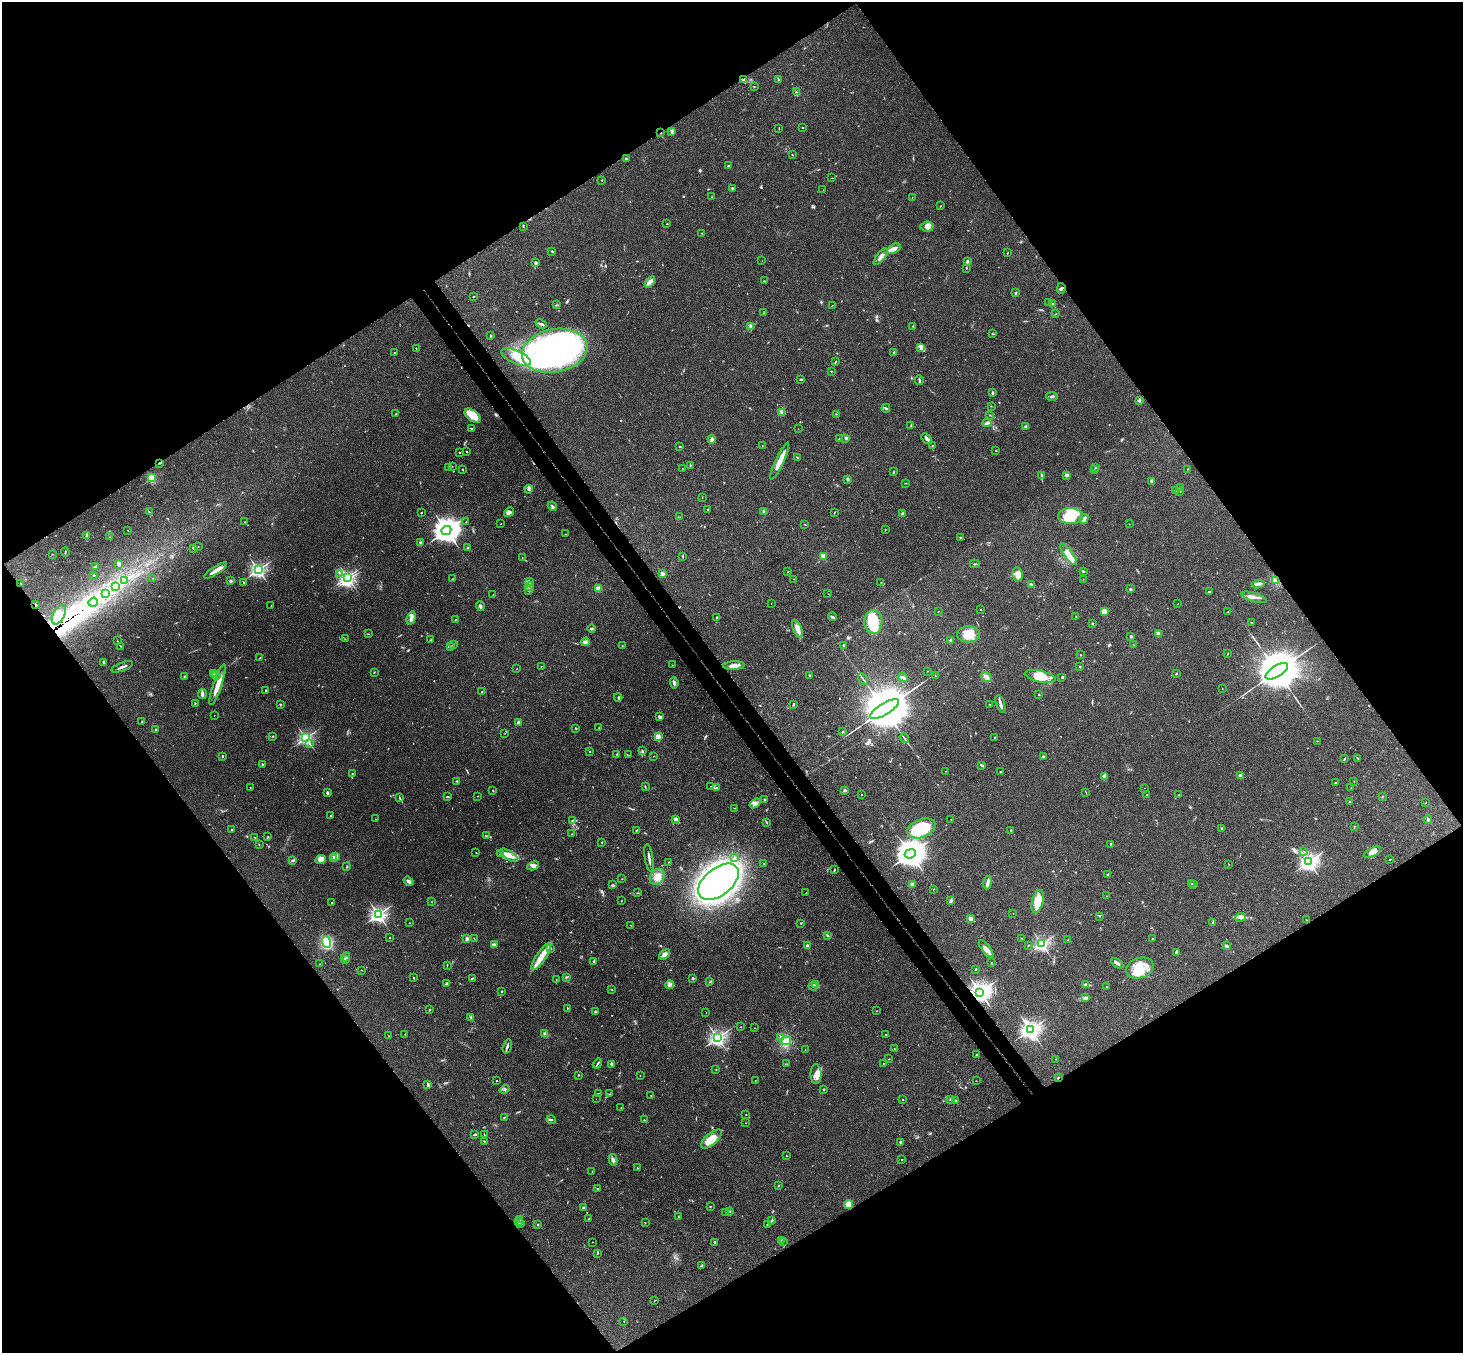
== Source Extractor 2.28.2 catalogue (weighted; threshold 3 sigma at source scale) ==
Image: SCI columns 53-5896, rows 332-5733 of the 5947 x 5927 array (HDU 1 of 3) = the unmasked area's bounding box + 8 px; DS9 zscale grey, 4 x 4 block average (1 PNG px = mean of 4 x 4 image px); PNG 1465 x 1355 px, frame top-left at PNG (2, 2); each listed source drawn as its Kron ellipse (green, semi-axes under 4 px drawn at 4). Shown black and unused: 50% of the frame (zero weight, under 3 of 4 exposures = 6% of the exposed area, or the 3 px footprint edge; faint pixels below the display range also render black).
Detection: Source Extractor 2.28.2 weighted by HDU 2 'WHT'. Background 0.205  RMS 0.0083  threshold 0.0372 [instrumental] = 3 sigma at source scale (4.5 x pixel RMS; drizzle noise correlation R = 1.50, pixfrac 1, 0.05/0.05 arcsec/px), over >= 5 px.
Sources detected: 651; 7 too faint to see at this stretch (4 x 4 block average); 9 inside a brighter object's white glare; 5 cosmic-ray / hot-pixel residue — neither listed nor drawn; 15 coinciding with a brighter row at this scale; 45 inside a brighter listed object's ellipse — not listed separately; of the other 570, all 500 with FLUX_AUTO >= 1.19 (the completeness limit of this list) listed and drawn (70 fainter detections not listed), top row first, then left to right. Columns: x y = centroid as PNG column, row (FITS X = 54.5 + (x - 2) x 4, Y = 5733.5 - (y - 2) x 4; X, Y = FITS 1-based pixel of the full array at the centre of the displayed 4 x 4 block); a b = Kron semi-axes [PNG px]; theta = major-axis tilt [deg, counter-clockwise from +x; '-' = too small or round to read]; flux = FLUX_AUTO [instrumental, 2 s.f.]
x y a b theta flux
743 79 2 2 - 4.4
779 79 2 2 - 3.6
754 87 3 2 - 2.3
796 92 2 2 - 2.2
802 127 2 2 - 2.4
779 128 3 2 - 1.7
672 131 4 3 - 8.4
661 133 2 2 - 7.5
792 155 2 2 - 2.2
626 159 2 2 - 5.2
728 166 2 2 - 4.4
832 178 2 2 - 1.3
602 180 2 2 - 2.7
733 188 3 2 - 11
823 190 2 2 - 1.3
712 197 2 2 - 4.9
912 198 2 2 - 1.3
940 206 3 2 - 1.7
667 224 2 2 - 5.5
523 226 2 2 - 2
927 227 6 5 - 26
702 233 2 2 - 2
894 249 8 3 30 25
552 251 3 2 - 4.2
1008 253 2 2 - 1.7
881 257 10 3 50 22
762 261 2 2 - 1.3
967 261 3 3 - 7.4
536 263 2 2 - 9
966 268 2 2 - 1.6
764 281 2 2 - 4.3
650 282 6 3 53 17
1061 288 5 2 - 6.9
1016 293 2 2 - 3.4
473 297 2 2 - 3.2
1049 302 2 2 - 2
1052 304 3 2 - 6.2
557 305 2 2 - 3.3
832 305 2 2 - 1.3
763 313 2 2 - 1.7
1056 314 2 2 - 1.5
541 324 6 2 -23 8.3
751 326 3 2 - 5.5
913 326 2 2 - 3.8
993 334 3 2 - 2.7
490 336 2 2 - 5
920 347 3 2 - 7
416 349 2 2 - 2.6
555 351 33 21 11 1600
894 352 2 2 - 3.6
394 353 3 2 - 3
516 357 15 6 -24 69
835 362 3 2 - 3
831 371 2 2 - 1.6
800 379 3 2 - 3.7
919 380 5 2 - 5.6
993 392 3 2 - 5.5
1052 396 5 2 - 9.4
1139 401 3 2 - 3.6
991 406 2 2 - 1.3
886 408 4 2 - 6.5
781 412 2 2 - 5.9
395 414 2 2 - 1.2
836 414 2 2 - 1.9
990 415 2 2 - 2
472 416 9 5 -36 77
987 423 4 3 - 13
911 426 4 2 - 4.1
1026 427 4 3 - 8.5
471 429 3 2 - 4.5
798 429 2 2 - 1.4
846 438 2 2 - 70
712 439 4 3 - 15
839 439 3 2 - 2.3
926 439 6 3 -47 16
762 445 2 2 - 3.5
680 446 3 2 - 3.6
932 446 2 2 - 3.1
996 451 2 2 - 1.7
460 452 2 2 - 2.6
467 452 2 2 - 5.4
797 457 3 2 - 3
780 461 20 3 65 70
159 463 4 2 - 5.6
690 465 3 2 - 4.5
452 466 2 2 - 2.6
449 467 3 2 - 5.7
1095 468 2 2 - 1.7
683 469 2 2 - 1.9
1187 469 2 2 - 1.4
462 470 2 2 - 3.3
1094 470 2 2 - 1.2
893 472 2 2 - 2.3
1066 475 4 3 - 8.5
1042 476 4 2 - 12
152 478 2 2 - 380
847 479 3 2 - 7
1152 481 3 2 - 3.2
906 483 2 2 - 1.6
1181 487 2 2 - 4.3
529 489 4 4 - 11
1175 491 2 2 - 1.5
1180 491 2 2 - 1.8
702 497 2 2 - 2
552 506 5 2 - 7
707 509 2 2 - 3.5
764 511 4 3 - 10
149 512 2 2 - 3.1
509 512 6 3 48 14
835 512 2 2 - 1.6
421 513 2 2 - 3.1
903 514 2 2 - 9.6
1071 516 12 8 -1 120
680 517 2 2 - 1.6
1084 519 5 3 - 16
245 522 2 2 - 1.8
466 522 2 2 - 2.1
501 524 2 2 - 4.1
805 524 2 2 - 2.3
1129 524 2 2 - 1.3
885 529 2 2 - 2.5
128 530 2 2 - 1.7
446 530 5 4 - 6800
565 534 2 2 - 1.4
87 536 3 3 - 6.2
109 537 2 2 - 2.2
961 538 4 2 - 5.3
420 543 4 3 - 8.3
198 547 2 2 - 1.4
468 547 2 2 - 2.9
194 548 3 2 - 5
65 552 4 2 - 3.1
52 554 2 2 - 1.3
1068 554 13 4 -53 42
683 556 3 2 - 2.5
823 556 2 2 - 180
522 557 2 2 - 1.7
119 564 3 2 - 3.3
975 564 5 2 - 6.2
96 567 4 3 - 11
216 570 13 3 32 38
258 570 2 2 - 1500
1083 571 2 2 - 16
788 572 2 2 - 2.5
339 573 2 2 - 2.2
662 574 2 2 - 76
94 575 2 2 - 3
1017 575 7 5 -81 41
347 577 2 2 - 1300
153 578 2 2 - 1.5
452 579 3 2 - 4.6
794 579 2 2 - 3.5
1083 579 2 2 - 1.3
124 580 2 2 - 2.9
231 581 3 2 - 6.1
529 581 3 2 - 5.4
1276 581 3 2 - 5.2
881 582 2 2 - 1.3
21 583 2 2 - 2.3
244 583 3 2 - 4.3
1258 584 6 3 7 16
1031 585 4 2 - 13
116 586 2 2 - 2.2
530 586 5 2 - 12
598 588 2 2 - 160
1130 589 2 2 - 6.7
528 590 4 2 - 6.2
1209 592 3 2 - 4.2
106 593 2 2 - 1.8
828 594 2 2 - 1.3
493 595 3 2 - 1.5
1254 597 13 3 -17 27
93 602 5 2 - 14
771 604 2 2 - 1.3
1178 604 2 2 - 1.4
36 605 3 2 - 3.6
271 606 2 2 - 2.1
480 606 5 3 - 11
981 610 2 2 - 2.5
938 611 2 2 - 1.3
1104 611 4 3 - 46
1228 612 2 2 - 1.4
59 615 10 6 63 54
832 617 4 3 - 8
1076 617 2 2 - 4
411 618 7 4 74 23
716 618 2 2 - 2.6
455 619 2 2 - 2.2
873 622 12 9 -89 170
1252 622 2 2 - 3.1
1092 624 2 2 - 5.3
592 629 4 2 - 6.5
797 629 9 3 -68 38
1158 633 2 2 - 89
368 634 3 2 - 2.3
968 634 11 8 1 74
1131 636 2 2 - 38
345 639 2 2 - 2
431 640 2 2 - 3
951 640 4 2 - 8.1
117 641 2 2 - 1.8
586 642 4 4 - 10
453 645 2 2 - 4.2
843 645 3 2 - 5.5
1133 645 2 2 - 1.7
120 646 2 2 - 2.1
451 646 3 2 - 3.7
622 646 2 2 - 2.1
1228 654 2 2 - 2.6
1080 655 2 2 - 2.1
260 658 2 2 - 1.2
104 662 4 2 - 6.2
672 665 3 2 - 2.3
541 666 2 2 - 3.7
734 666 10 3 2 28
122 667 11 2 21 15
1080 667 2 2 - 6.3
516 669 2 2 - 1.4
927 671 2 2 - 1.5
1277 671 13 5 32 36000
374 672 2 2 - 3.3
214 674 4 2 - 7.3
1176 674 2 2 - 3.6
810 675 3 2 - 6.1
216 676 4 2 - 7
935 676 2 2 - 2.4
1040 676 15 6 -12 92
184 677 2 2 - 2.7
903 677 5 2 - 13
986 677 6 4 -39 17
1062 678 3 2 - 4.2
863 679 6 2 -57 6.5
674 683 6 3 -83 13
218 685 21 3 71 63
1222 688 2 2 - 1.4
266 691 2 2 - 3.8
482 692 2 2 - 3
202 694 5 3 - 11
1039 694 2 2 - 3.7
618 697 4 2 - 6.7
195 703 2 2 - 3.6
281 704 3 2 - 5.4
793 704 3 2 - 6.5
989 704 2 2 - 4.5
1000 704 9 2 -72 18
884 709 16 5 32 51000
214 716 2 2 - 1.3
660 717 3 3 - 10
142 721 2 2 - 2.1
518 722 2 2 - 48
576 728 2 2 - 1.8
599 728 2 2 - 1.6
155 729 2 2 - 3.5
843 732 2 2 - 3.1
505 733 2 2 - 1.5
273 736 3 2 - 4.1
658 737 2 2 - 180
306 738 2 2 - 1300
904 738 5 2 - 5.7
995 738 3 2 - 4.1
1317 741 2 2 - 1.6
310 744 2 2 - 2.8
642 751 4 2 - 7.9
589 752 2 2 - 8.2
617 754 3 2 - 4.2
628 755 3 2 - 2.9
222 756 2 2 - 5
654 756 2 2 - 2.3
1043 757 3 2 - 6.1
1344 759 3 2 - 2.9
1358 759 2 2 - 2.7
263 765 3 2 - 3.1
981 765 3 2 - 5.7
946 771 2 2 - 1.5
1000 771 2 2 - 8
352 773 2 2 - 4.4
1240 775 3 3 - 14
1104 776 3 3 - 29
457 781 2 2 - 3.7
1354 781 2 2 - 1.3
1335 783 2 2 - 2.7
711 786 2 2 - 1.3
250 787 2 2 - 1.4
645 787 3 2 - 2.8
716 788 3 2 - 7.1
1145 788 2 2 - 1.5
1351 788 2 2 - 1.4
493 790 2 2 - 2.3
845 790 2 2 - 45
1086 792 2 2 - 2.1
327 793 4 3 - 6.1
861 794 2 2 - 1.9
1147 795 2 2 - 3.1
1179 795 2 2 - 2.7
477 796 2 2 - 1.6
1382 796 2 2 - 2.5
399 797 4 2 - 3.3
448 797 3 2 - 4.6
765 799 3 2 - 5.2
1349 802 2 2 - 2.4
755 803 6 3 37 14
1425 803 2 2 - 1.3
734 808 2 2 - 1.5
330 816 2 2 - 4.5
375 819 2 2 - 1.5
676 819 2 2 - 74
951 819 3 2 - 2.2
1428 819 4 2 - 5.9
572 820 2 2 - 3.7
766 822 3 2 - 3.2
1354 826 2 2 - 2.7
921 828 15 9 22 230
1221 828 2 2 - 2.3
231 829 2 2 - 1.4
636 830 2 2 - 4.2
1011 831 3 2 - 2.8
572 834 3 2 - 1.5
487 836 3 2 - 3
254 837 2 2 - 1.3
268 837 2 2 - 2.2
602 842 2 2 - 2.9
259 844 2 2 - 2.6
1111 844 3 2 - 4.2
1304 851 2 2 - 1.6
1372 852 9 4 26 53
476 853 2 2 - 2.1
501 854 3 2 - 5.8
910 854 5 4 - 9400
509 855 10 4 -32 39
335 857 3 3 - 12
734 857 3 2 - 4.3
649 858 14 2 -80 20
333 859 3 2 - 7.6
1390 859 2 2 - 2.1
293 860 4 2 - 6.2
321 860 6 4 26 18
668 862 2 2 - 2.2
1309 862 3 2 - 1800
764 864 2 2 - 1.6
1229 864 2 2 - 1.5
533 866 6 3 28 14
347 867 3 2 - 3.1
834 870 3 2 - 5.5
1107 874 3 2 - 3.8
657 877 9 6 54 40
622 879 2 2 - 2.1
409 881 5 3 - 13
718 882 23 13 38 3000
988 883 7 3 77 19
912 884 4 2 - 7.5
1191 884 2 2 - 2.8
1193 884 3 2 - 2.8
612 885 3 2 - 4.2
933 889 2 2 - 1.2
637 893 2 2 - 2.5
806 893 3 2 - 2.3
1106 896 2 2 - 1.7
621 901 2 2 - 1.9
951 901 3 3 - 6.7
1038 901 11 5 75 110
332 902 2 2 - 1.8
431 902 2 2 - 1.2
1013 913 2 2 - 1.3
378 914 3 2 - 1900
1100 916 2 2 - 2.2
1241 917 5 2 - 11
971 919 2 2 - 100
1306 920 2 2 - 1.7
1213 922 3 2 - 4.1
410 923 2 2 - 1.3
801 923 3 2 - 2.9
631 925 2 2 - 2.6
827 936 3 2 - 3.2
390 938 2 2 - 5.4
1021 938 2 2 - 1.4
467 939 2 2 - 85
474 939 2 2 - 1.7
1153 939 2 2 - 2.9
1068 940 2 2 - 1.6
326 942 6 4 -74 270
494 944 3 2 - 5.3
1042 944 2 2 - 1400
807 945 2 2 - 7.9
1028 945 2 2 - 3.2
1226 946 3 2 - 7.5
551 948 2 2 - 3.1
986 949 10 4 -53 32
1176 952 4 2 - 5.5
664 954 6 4 38 21
346 957 5 2 - 4.7
541 957 15 5 57 66
345 960 3 2 - 4.5
594 961 2 2 - 3.9
991 963 2 2 - 1.9
1117 963 7 3 -34 14
319 964 2 2 - 1.8
447 965 3 2 - 1.8
1140 968 14 10 19 98
976 969 2 2 - 12
361 970 2 2 - 3.2
566 977 2 2 - 4.8
413 978 2 2 - 2.7
472 978 4 2 - 4.9
693 978 2 2 - 11
556 980 2 2 - 1.6
710 982 3 2 - 3.5
447 983 3 2 - 6.7
670 985 4 3 - 11
815 985 3 2 - 8.7
1085 985 2 2 - 3.3
813 986 4 2 - 7.3
1106 986 2 2 - 4.8
612 989 2 2 - 1.6
502 992 2 2 - 3.1
980 992 3 3 - 3700
1086 998 4 4 - 11
567 1008 2 2 - 2.2
429 1009 2 2 - 2.5
877 1011 2 2 - 1.9
595 1012 3 2 - 4.7
706 1012 2 2 - 1.6
471 1017 3 2 - 4.9
740 1027 2 2 - 2.1
754 1028 2 2 - 1.4
1030 1030 3 3 - 2900
405 1034 2 2 - 2.7
545 1034 4 3 - 11
886 1034 2 2 - 2.7
388 1036 2 2 - 1.4
781 1037 3 2 - 8.4
717 1038 2 2 - 1900
786 1041 5 3 - 18
507 1046 7 2 74 10
894 1049 2 2 - 1.8
805 1050 2 2 - 3.4
976 1055 2 2 - 3.4
889 1059 2 2 - 1.7
1056 1059 2 2 - 1.7
883 1063 2 2 - 1.6
597 1064 5 2 - 7.2
611 1064 2 2 - 2
787 1064 2 2 - 1.2
716 1070 2 2 - 2.7
816 1074 10 5 -90 32
578 1075 2 2 - 12
640 1076 2 2 - 1.3
1058 1078 2 2 - 3
755 1080 2 2 - 1.4
497 1081 2 2 - 2.3
976 1081 2 2 - 1.5
428 1085 2 2 - 2.5
505 1089 5 3 - 8.6
824 1089 2 2 - 3.3
598 1093 2 2 - 2.3
609 1094 2 2 - 1.9
651 1095 2 2 - 2
596 1099 2 2 - 1.5
950 1099 2 2 - 3
903 1100 2 2 - 1.9
956 1101 3 2 - 5.6
621 1108 2 2 - 2.3
746 1115 2 2 - 1.9
504 1117 2 2 - 3.1
551 1120 4 2 - 6.7
644 1120 3 2 - 4.1
745 1123 2 2 - 2.5
475 1135 3 2 - 5.5
484 1135 3 2 - 2.8
711 1139 13 5 41 84
484 1141 3 2 - 2.9
901 1142 3 2 - 4.2
786 1156 2 2 - 4.7
613 1160 6 3 -76 11
902 1160 2 2 - 3.1
638 1168 2 2 - 2.2
592 1172 2 2 - 3.1
779 1186 2 2 - 2.6
598 1188 4 2 - 4.2
848 1204 5 4 - 47
710 1206 2 2 - 5
583 1208 2 2 - 9.2
730 1211 2 2 - 3.7
726 1213 2 2 - 2.1
678 1217 3 2 - 3.8
589 1219 3 2 - 5.5
520 1220 2 2 - 3.4
772 1220 4 2 - 3.8
519 1222 2 2 - 6.5
521 1223 3 2 - 5.1
645 1223 2 2 - 1.6
767 1224 2 2 - 2.7
538 1225 2 2 - 3.5
781 1240 2 2 - 2.6
784 1241 2 2 - 2.1
593 1242 2 2 - 1.3
714 1242 3 2 - 4.5
597 1253 2 2 - 2.6
701 1266 2 2 - 1.8
655 1300 2 2 - 1.6
624 1321 2 2 - 1.8
Overlapping masked pixels (flux is a lower limit): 6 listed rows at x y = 661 133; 159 463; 36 605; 59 615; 980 992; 1058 1078
Diffuse or blended objects may show on this block-average render without a row.